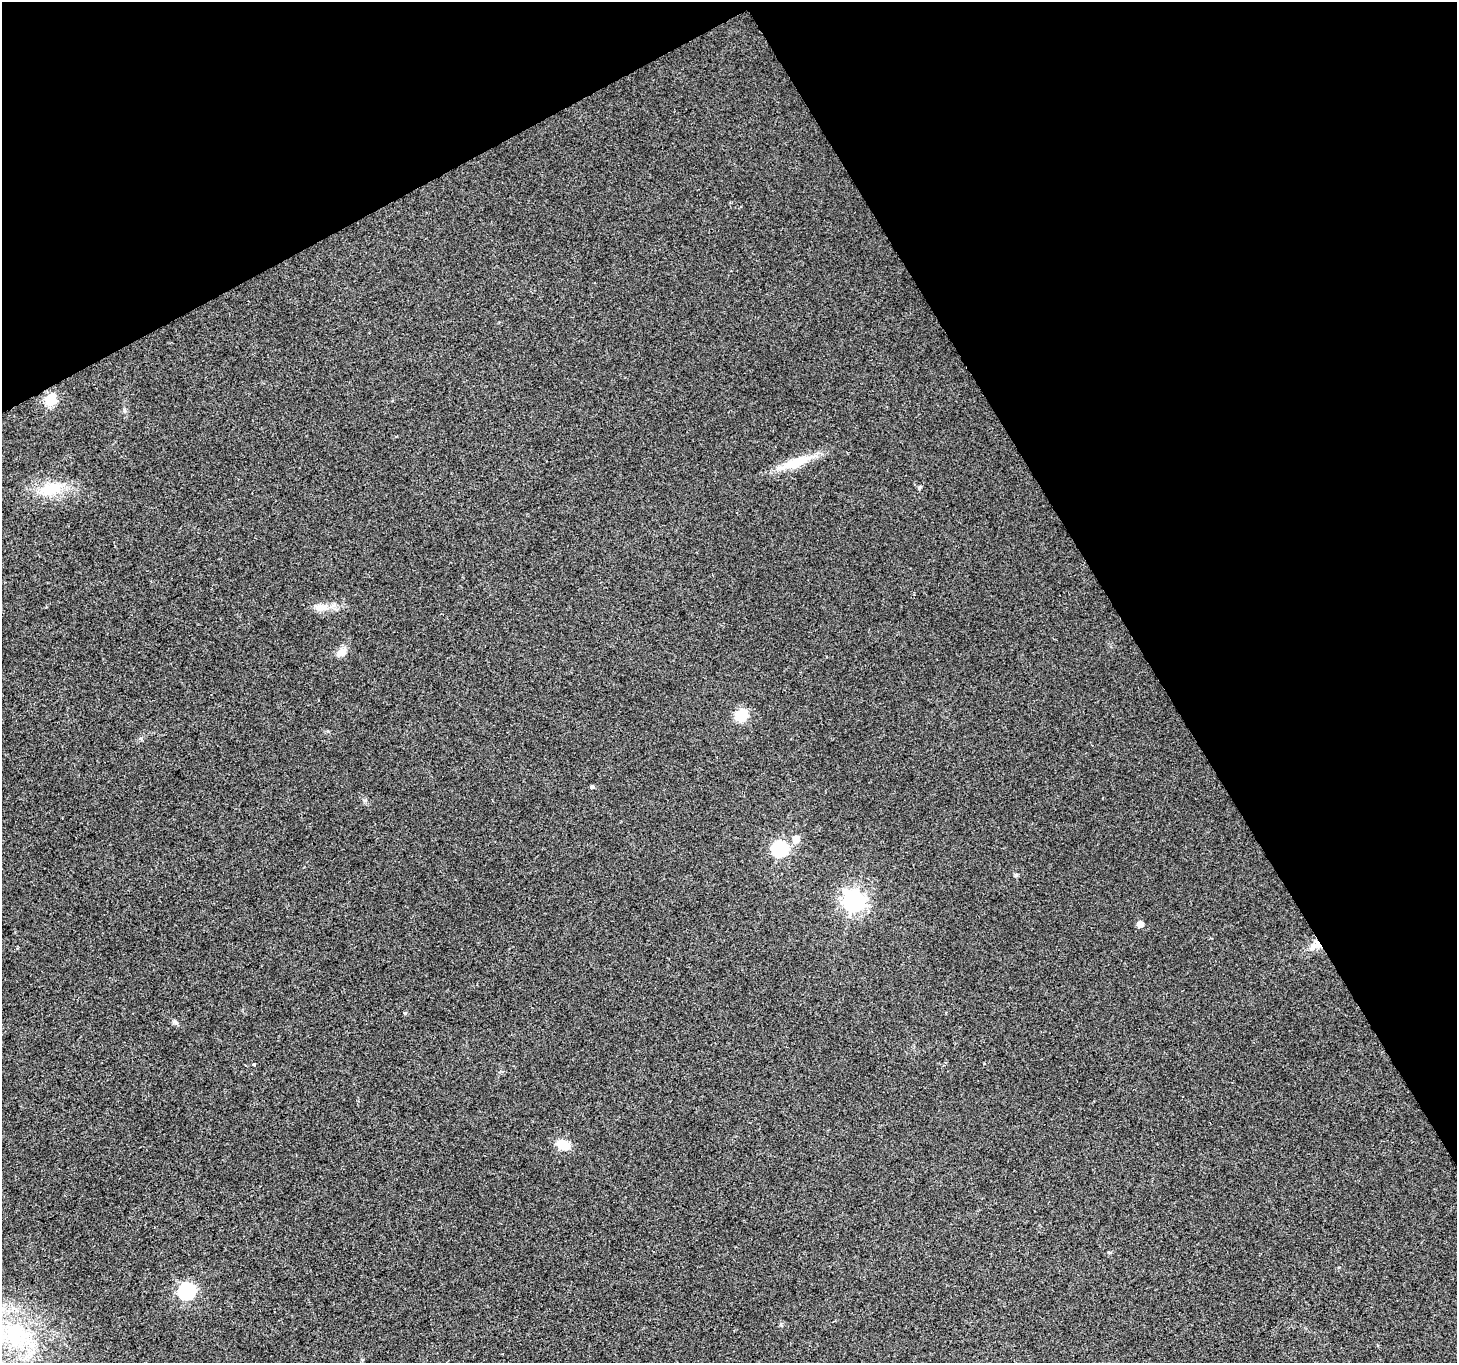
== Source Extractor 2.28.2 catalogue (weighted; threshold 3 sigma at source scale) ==
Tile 3 of 4 x 4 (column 3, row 1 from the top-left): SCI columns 2916-4370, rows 4251-5611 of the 5826 x 5719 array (HDU 1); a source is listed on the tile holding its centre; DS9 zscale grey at full resolution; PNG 1459 x 1365 px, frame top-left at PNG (2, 2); no overlay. Shown black and unused: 29% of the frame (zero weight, under 2 of 3 exposures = <1% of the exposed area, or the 3 px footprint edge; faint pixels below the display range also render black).
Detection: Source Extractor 2.28.2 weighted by HDU 2 'WHT'; one run over the whole footprint, this tile lists its part. Background 0.0247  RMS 0.0056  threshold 0.025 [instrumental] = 3 sigma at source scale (4.5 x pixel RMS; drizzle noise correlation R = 1.50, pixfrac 1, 0.0396/0.0396 arcsec/px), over >= 5 px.
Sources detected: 19; all 19 listed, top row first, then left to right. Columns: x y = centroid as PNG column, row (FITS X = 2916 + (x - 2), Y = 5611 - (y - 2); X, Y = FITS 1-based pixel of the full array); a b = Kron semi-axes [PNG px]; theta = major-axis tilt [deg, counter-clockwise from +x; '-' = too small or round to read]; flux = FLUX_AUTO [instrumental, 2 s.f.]
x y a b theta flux
51 399 6 6 - 38
794 463 37 13 19 15
919 487 6 4 28 0.86
50 489 32 17 18 18
322 607 21 9 -3 6.3
342 652 13 9 31 4.5
741 715 15 12 46 11
592 787 4 3 - 6.3
796 839 6 6 - 6.6
780 849 7 7 - 100
1016 875 5 4 - 1.2
854 901 8 8 - 330
1140 924 5 5 - 5.2
1315 945 17 10 31 5.5
175 1022 9 5 -21 1.3
254 1065 3 3 - 2.6
563 1145 13 9 -21 10
187 1291 7 7 - 120
15 1335 54 35 -15 70
Overlapping masked pixels (flux is a lower limit): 1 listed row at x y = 1315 945
Isophote crosses this tile's border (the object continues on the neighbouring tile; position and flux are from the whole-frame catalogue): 1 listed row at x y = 15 1335
Unlisted compact peaks at least as high as the median listed source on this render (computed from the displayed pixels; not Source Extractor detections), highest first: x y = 365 800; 124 410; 328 731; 1108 1252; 1339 1267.